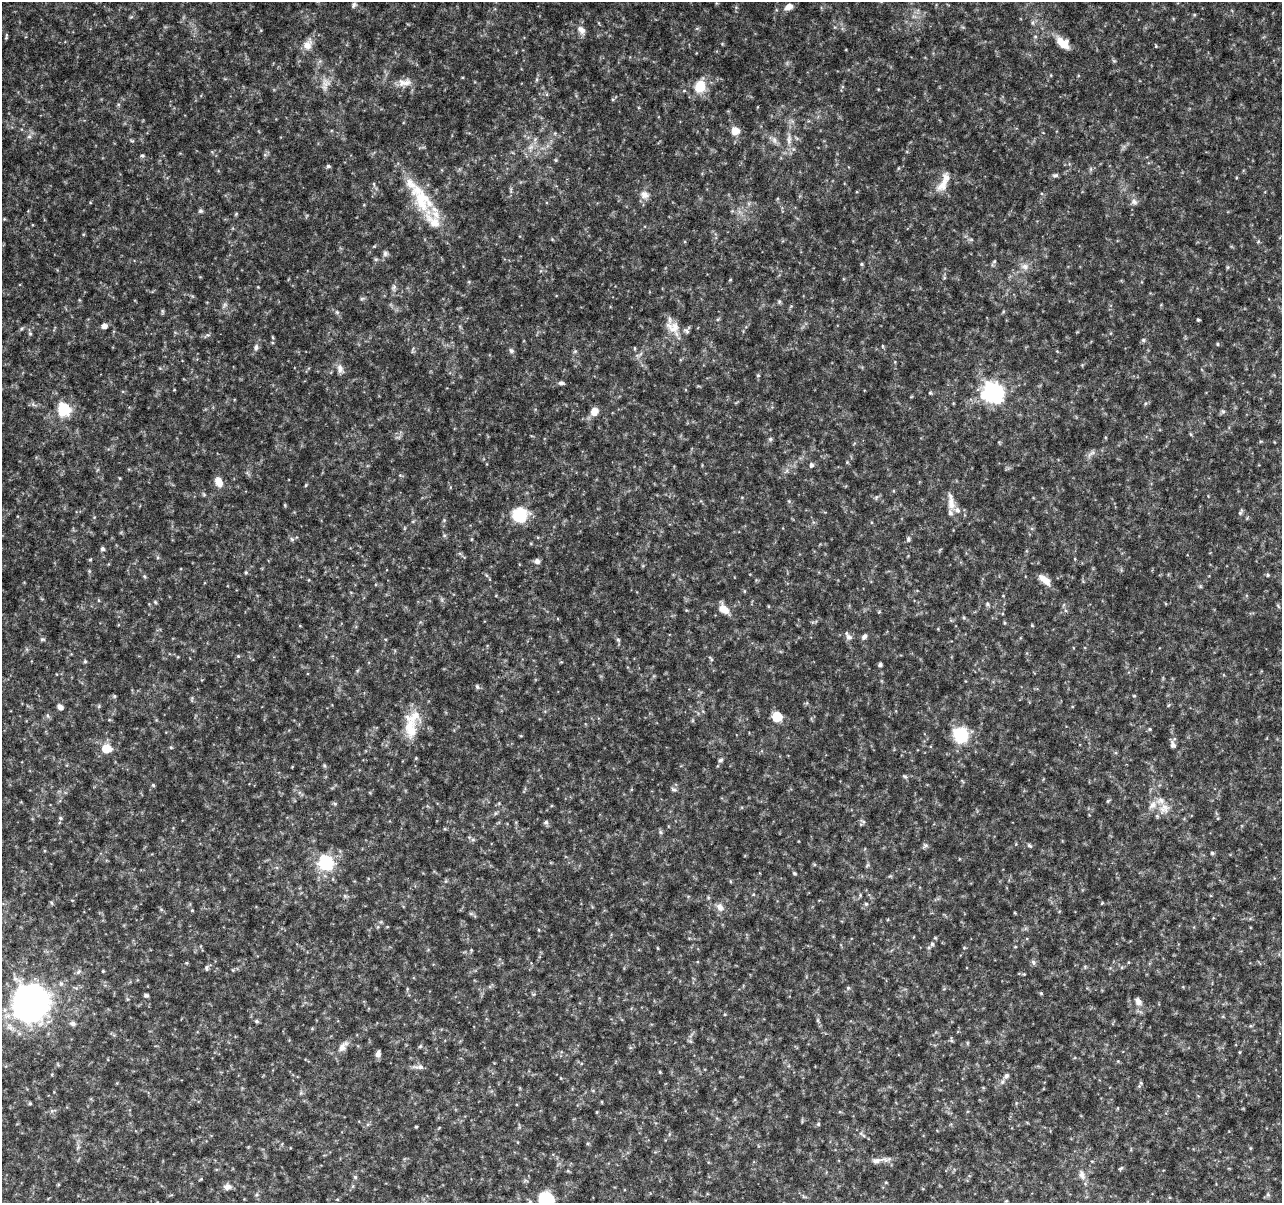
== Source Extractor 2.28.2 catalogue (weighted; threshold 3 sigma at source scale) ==
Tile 10 of 4 x 4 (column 2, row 3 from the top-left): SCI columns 1283-2562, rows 1430-2630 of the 5138 x 5324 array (HDU 1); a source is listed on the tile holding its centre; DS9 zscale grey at full resolution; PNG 1284 x 1205 px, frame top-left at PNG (2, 2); no overlay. Nothing masked; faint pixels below the display range render black.
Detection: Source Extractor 2.28.2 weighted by HDU 2 'WHT'; one run over the whole footprint, this tile lists its part. Background 0.0619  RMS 0.0032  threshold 0.0132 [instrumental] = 3 sigma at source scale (4.09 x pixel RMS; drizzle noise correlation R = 1.36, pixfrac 0.8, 0.0396/0.0396 arcsec/px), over >= 5 px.
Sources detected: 209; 11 inside a brighter listed object's ellipse — not listed separately; the other 198 listed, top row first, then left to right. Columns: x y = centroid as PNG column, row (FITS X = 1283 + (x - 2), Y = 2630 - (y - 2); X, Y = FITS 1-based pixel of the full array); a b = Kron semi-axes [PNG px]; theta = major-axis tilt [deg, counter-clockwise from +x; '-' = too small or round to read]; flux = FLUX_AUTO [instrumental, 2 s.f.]
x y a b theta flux
354 5 7 6 - 0.7
788 7 12 7 32 1.9
1194 15 5 3 - 0.33
581 30 12 9 -51 1.9
6 36 7 2 82 0.41
1035 36 5 4 - 0.34
1063 43 17 9 -40 4.1
308 44 16 11 65 2.9
722 44 5 4 - 0.28
1156 46 4 4 - 0.29
537 79 6 4 71 0.46
405 82 20 10 5 3
325 84 20 11 77 3.1
700 86 18 14 73 6.2
613 99 5 3 - 0.34
735 131 11 10 - 2.7
29 136 6 5 - 0.66
774 140 11 6 -75 1.3
789 140 16 6 90 2.1
132 141 6 4 -2 0.36
530 147 10 6 27 1.5
265 155 6 4 -18 0.4
142 156 5 5 - 0.47
556 160 6 4 -89 0.33
328 166 5 5 - 0.61
1055 175 8 5 7 0.67
374 184 6 4 -71 0.43
943 185 22 12 56 4
511 191 9 3 86 0.59
645 195 12 10 -13 2.1
422 199 39 24 -60 14
1134 202 9 8 - 1.2
200 211 7 6 - 0.57
236 214 5 5 - 0.32
4 219 4 3 - 0.27
385 253 7 7 - 0.81
376 259 6 4 18 0.41
994 261 5 4 - 0.4
862 264 4 4 - 0.36
1025 266 12 8 -6 1.8
1228 267 6 4 -90 0.39
730 280 5 3 - 0.23
258 287 3 3 - 0.21
394 288 9 6 77 0.92
361 299 7 4 31 0.46
779 302 6 5 - 0.46
224 305 11 5 56 0.92
162 311 7 4 -89 0.42
337 312 6 5 - 0.51
1198 320 3 3 - 0.37
104 326 5 5 - 1.8
673 328 23 16 -45 4.7
30 333 5 5 - 0.4
207 335 10 4 30 0.62
272 337 5 3 - 0.3
1143 340 6 5 - 0.54
1217 344 4 4 - 0.37
882 346 6 3 -71 0.29
256 347 9 6 85 0.97
634 348 6 3 -90 0.32
511 351 7 6 - 0.86
575 351 6 5 - 0.47
160 368 6 4 -43 0.38
340 369 13 8 -73 1.7
758 375 5 4 - 0.37
561 383 8 5 -4 0.72
174 390 4 3 - 0.21
992 392 8 8 - 150
930 393 5 4 - 0.36
64 409 7 6 - 38
594 411 10 8 53 2.5
1223 411 7 5 -42 0.56
1190 434 6 3 -70 0.34
770 439 6 5 - 0.54
1091 454 15 5 38 1.1
811 465 6 5 - 0.76
219 482 12 8 -66 2.8
306 485 5 4 - 0.32
450 487 5 3 - 0.26
204 495 6 4 -19 0.41
789 501 5 4 - 0.34
951 502 25 8 -84 3.4
1240 512 9 4 63 0.58
520 515 16 16 - 10
444 520 5 5 - 0.37
444 535 5 5 - 0.47
292 539 6 5 - 0.55
908 539 8 5 81 0.64
102 549 6 5 - 0.69
1075 559 5 3 - 0.24
537 561 6 6 - 1.2
246 572 5 4 - 0.36
1268 575 5 4 - 0.38
144 576 6 4 -46 0.4
1044 580 17 7 -41 2.5
1200 586 5 5 - 0.39
744 591 5 4 - 0.28
155 602 6 4 -45 0.37
987 604 6 5 - 0.46
768 606 5 3 - 0.25
724 609 14 9 -44 3.3
964 617 6 4 -69 0.39
1004 623 5 3 - 0.3
1032 625 4 4 - 0.28
864 636 8 6 56 0.87
849 637 9 7 -46 1.2
42 639 7 5 -16 0.53
618 640 6 5 - 0.5
238 656 5 4 - 0.31
711 659 7 4 -55 0.47
85 661 6 4 -70 0.4
880 665 4 3 - 0.7
477 687 7 5 -69 0.54
114 696 5 5 - 0.41
1134 696 5 3 - 0.27
99 706 6 4 48 0.4
60 707 7 6 - 1.2
48 716 6 4 -70 0.49
777 717 6 6 - 19
411 729 29 16 -86 7.6
1150 729 5 4 - 0.34
961 735 16 15 - 13
1173 745 8 6 -72 1.2
171 747 6 4 -2 0.32
106 749 6 6 - 9.5
416 758 4 4 - 0.3
720 760 7 5 21 0.67
324 765 5 5 - 0.4
905 776 8 4 -39 0.51
153 785 5 4 - 0.36
674 790 9 5 -27 0.65
335 804 6 4 -19 0.41
1164 809 17 14 42 3.8
495 813 6 4 88 0.43
60 818 6 4 -28 0.43
863 821 8 5 -39 0.56
546 822 7 6 - 0.71
660 832 6 5 - 0.54
473 840 6 4 0 0.51
925 845 8 6 35 0.67
1029 845 8 4 -41 0.5
1212 853 5 4 - 0.5
326 863 7 6 - 64
867 865 8 3 45 0.35
794 873 5 4 - 0.4
333 879 6 4 -71 0.34
345 896 6 5 - 0.53
52 903 6 4 -70 0.35
1102 903 5 3 - 0.23
866 904 5 5 - 0.48
720 907 10 8 -57 1.9
161 909 5 5 - 0.42
192 910 4 4 - 0.27
539 930 5 3 - 0.23
932 944 6 5 - 0.65
658 948 5 3 - 0.24
964 948 5 3 - 0.27
471 950 4 4 - 0.27
1033 962 7 5 -59 0.69
206 968 8 4 -86 0.56
103 971 4 3 - 0.27
78 972 8 5 49 0.73
1024 974 4 4 - 0.24
848 988 6 6 - 0.49
1041 993 5 4 - 0.33
146 995 5 4 - 0.63
127 999 6 4 -71 0.38
1138 1001 12 8 -58 1.6
31 1002 15 14 - 450
818 1020 6 4 72 0.4
256 1021 6 5 - 0.52
73 1024 9 6 -14 0.98
1250 1026 6 4 11 0.41
951 1040 9 4 -82 0.46
967 1043 6 4 -72 0.33
343 1046 18 9 51 2.3
420 1046 5 4 - 0.35
1240 1052 5 3 - 0.26
378 1054 7 5 76 1.2
419 1067 18 6 -1 1.3
660 1072 5 3 - 0.29
1006 1076 7 6 - 0.85
1139 1086 6 4 45 0.44
30 1103 4 3 - 0.38
818 1124 5 5 - 0.4
416 1127 3 3 - 0.28
861 1133 6 6 - 0.73
1250 1148 5 3 - 0.29
879 1160 31 6 7 2.5
1121 1168 6 4 44 0.43
1082 1175 14 8 -71 1.8
355 1177 5 5 - 0.49
201 1179 5 3 - 0.29
886 1182 5 3 - 0.27
227 1187 11 8 3 1.5
1268 1195 7 5 71 0.58
546 1199 9 8 - 26
1006 1201 5 4 - 0.3
Isophote crosses this tile's border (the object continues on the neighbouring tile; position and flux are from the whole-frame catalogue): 2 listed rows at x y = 31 1002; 546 1199